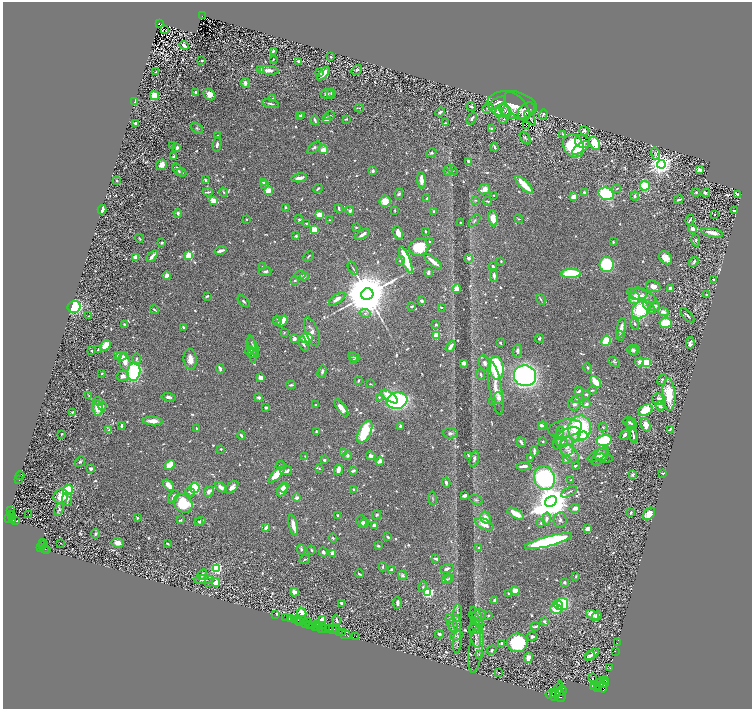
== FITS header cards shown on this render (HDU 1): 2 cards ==
NAXIS1  =                 1499
NAXIS2  =                 1413

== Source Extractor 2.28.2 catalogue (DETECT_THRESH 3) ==
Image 1499 x 1413 px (HDU 1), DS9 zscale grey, zoomed out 1/2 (1 PNG px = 2 x 2 image px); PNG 754 x 711 px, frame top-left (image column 2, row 1413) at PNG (3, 2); each listed source drawn as its Kron ellipse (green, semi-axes under 4 px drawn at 4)
Background 0.265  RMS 0.0084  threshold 0.0251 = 3 sigma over >= 5 px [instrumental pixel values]
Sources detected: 1044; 87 cannot appear on this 1/2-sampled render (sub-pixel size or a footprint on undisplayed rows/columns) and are neither listed nor drawn; of the other 957, the 500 brightest by FLUX_AUTO listed and drawn (457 fainter detections omitted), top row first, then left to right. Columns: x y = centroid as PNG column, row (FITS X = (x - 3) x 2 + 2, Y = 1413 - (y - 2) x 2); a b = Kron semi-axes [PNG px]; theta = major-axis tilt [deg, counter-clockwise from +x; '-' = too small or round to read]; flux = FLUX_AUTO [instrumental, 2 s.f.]
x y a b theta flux
202 16 3 2 - 11
159 24 3 2 - 12
164 29 2 1 - 2.1
184 45 5 2 - 7.6
273 52 4 3 - 3.7
331 57 2 2 - 2
273 59 3 2 - 2.3
202 60 2 2 - 1.9
298 61 3 2 - 2.7
261 70 2 2 - 24
269 70 9 4 -4 12
357 70 6 4 37 2.7
155 72 2 2 - 2.1
319 73 3 3 - 1.9
323 74 8 3 50 17
245 83 4 3 - 8.8
196 93 4 2 - 6.3
331 93 5 3 - 2.1
209 94 6 5 - 14
327 94 7 4 -2 4.1
154 96 4 4 - 34
273 98 3 2 - 3.4
135 102 4 2 - 7.2
497 103 10 3 30 6.3
271 104 9 2 -13 3.8
512 105 25 13 -8 29
471 106 5 3 - 3.1
517 106 17 8 -52 13
359 108 5 3 - 2
488 108 5 3 - 2.6
504 110 7 4 -51 5.1
526 111 10 7 45 11
440 112 5 2 - 4.1
499 112 4 4 - 33
507 112 6 4 83 3
543 114 5 3 - 3
299 115 4 3 - 2.7
302 116 3 2 - 2.6
330 116 5 3 - 2.1
530 118 8 2 -57 2.5
326 119 2 2 - 26
346 119 3 2 - 2.6
472 119 6 3 56 4.2
504 119 5 3 - 2
315 120 5 2 - 4.7
135 123 3 2 - 6.7
445 123 3 2 - 2.2
526 126 3 1 - 1.9
197 128 7 4 -38 3.4
492 129 3 3 - 4
584 131 5 3 - 4.3
563 134 4 2 - 2.1
218 136 3 2 - 2.4
525 138 7 4 -52 3.2
582 142 8 6 -23 6.5
595 143 7 5 -69 39
173 145 2 2 - 2.7
217 145 7 3 79 5.2
573 146 12 10 -62 100
495 147 4 2 - 3.8
177 148 4 3 - 5.7
314 148 8 4 40 3.2
581 148 10 4 34 8.4
323 150 4 4 - 16
431 153 5 4 - 2.6
655 154 6 3 -76 1.9
174 156 3 2 - 3.4
468 161 3 3 - 8.7
661 164 4 4 - 1600
162 165 6 5 - 14
177 169 7 3 -60 8.7
452 170 6 3 -43 2
700 170 4 3 - 10
373 171 3 3 - 4.2
448 171 5 4 - 3.6
182 172 5 3 - 2.3
299 178 8 3 10 11
117 180 2 2 - 3.6
205 180 3 2 - 5
421 180 8 3 -86 18
264 183 3 2 - 2.4
265 185 3 3 - 2.8
524 185 11 3 -45 49
645 186 5 4 - 56
318 189 5 2 - 2.7
484 189 6 5 - 11
617 189 4 3 - 2.1
268 191 3 3 - 89
208 192 5 2 - 3.2
224 192 5 3 - 2.2
696 192 4 3 - 2.2
584 193 3 3 - 6.8
706 193 4 3 - 2.3
399 194 5 4 - 3.4
606 194 8 6 -20 260
737 194 4 3 - 4.4
494 195 2 2 - 2.7
635 196 4 3 - 3.3
574 197 4 3 - 17
427 198 3 2 - 2.3
475 200 4 3 - 2.2
679 200 5 3 - 3.9
213 201 4 3 - 57
385 201 6 5 - 25
487 201 4 2 - 2.7
285 207 3 3 - 2.1
339 208 4 2 - 3.4
102 210 5 3 - 19
350 210 4 3 - 4.8
395 210 4 2 - 1.9
434 211 4 2 - 2.4
734 211 4 2 - 7.5
178 213 4 3 - 3.4
319 215 4 3 - 27
715 215 2 2 - 29
493 218 8 4 -83 21
246 219 2 2 - 1.8
299 219 4 4 - 2.8
518 219 5 2 - 2
330 220 2 2 - 1.9
475 220 7 3 46 3.2
690 220 5 2 - 2.8
306 223 3 2 - 1.9
461 223 2 2 - 4.9
356 227 3 2 - 1.8
693 229 4 3 - 9.5
314 230 4 3 - 34
425 231 2 2 - 2.7
398 233 7 4 -67 14
712 233 11 3 -13 17
363 234 8 2 35 8.9
296 236 3 3 - 3
139 238 4 2 - 2.1
696 240 6 4 -78 3.1
430 242 3 2 - 1.9
613 242 2 2 - 2.3
161 243 3 2 - 4.2
419 247 10 8 22 52
220 251 6 2 13 8.1
152 256 7 3 50 12
189 256 4 3 - 59
308 256 6 3 46 2.3
136 257 3 2 - 14
468 258 2 2 - 16
666 258 8 5 -48 13
400 260 4 4 - 3
406 260 14 4 -67 74
433 261 11 3 -38 16
501 261 3 3 - 1.9
694 262 5 2 - 3
607 264 8 7 - 110
493 266 4 3 - 6.6
262 267 3 3 - 2
353 268 7 2 -59 2.3
265 271 6 3 5 3.9
428 272 4 3 - 4.9
571 273 10 5 2 78
300 275 5 3 - 1.8
494 275 6 3 -88 7.2
167 276 4 3 - 12
304 276 4 4 - 6.1
714 280 4 2 - 1.8
295 281 4 3 - 2.1
653 286 7 5 -18 12
670 288 3 2 - 11
456 289 4 3 - 14
367 294 6 5 - 15000
638 294 9 6 1 7.8
707 295 2 2 - 9.3
207 296 4 2 - 2.3
642 296 16 5 -21 14
634 298 6 5 - 22
337 299 10 4 36 11
541 299 6 3 -61 2.6
244 301 7 3 -43 3.1
422 301 3 3 - 5.1
412 306 3 2 - 2.5
655 306 5 4 - 8.1
74 307 6 6 - 140
441 307 2 2 - 2
649 307 8 4 -50 6.5
154 310 4 2 - 2.7
640 310 9 7 44 100
664 312 5 4 - 8.5
365 313 5 4 - 4
687 315 9 2 -45 3.3
89 316 4 2 - 2.4
277 321 5 3 - 2.9
282 321 6 3 52 18
666 323 6 5 - 48
125 324 2 2 - 14
436 324 4 3 - 2.3
635 324 6 4 -76 3.6
183 327 3 2 - 3.5
621 328 10 3 78 10
284 332 3 3 - 1.9
312 332 15 6 -69 10
436 335 3 3 - 34
620 336 5 3 - 2.2
307 338 6 5 - 36
539 338 4 3 - 2.6
294 339 3 3 - 8.8
606 341 5 4 - 49
500 343 2 2 - 5.5
690 343 6 3 78 9.6
303 344 8 3 -68 4.6
105 345 6 4 46 18
253 346 11 4 -68 4.2
451 346 6 3 55 11
98 349 4 2 - 1.9
252 349 14 4 -82 5.6
249 350 4 2 - 2.5
633 350 7 5 7 4.5
92 351 3 2 - 3.5
517 351 7 4 86 4.5
634 351 4 3 - 2.1
252 353 5 2 - 2.1
118 355 3 2 - 4.5
121 356 5 4 - 12
354 357 5 3 - 2.8
136 359 5 3 - 2.8
190 359 10 6 -84 15
353 359 2 2 - 2.4
125 361 9 5 -78 19
614 362 6 4 -31 2.3
639 362 4 4 - 8.4
464 363 4 4 - 5
485 363 8 6 -70 6.8
646 363 4 4 - 58
496 368 12 7 -82 160
588 368 5 4 - 3.2
220 369 5 2 - 7.6
134 372 9 6 81 200
322 372 6 3 74 3.7
102 374 3 3 - 2
481 375 5 3 - 2.9
123 376 6 5 - 8.5
525 376 11 10 - 710
261 378 4 3 - 12
358 380 3 2 - 2.7
662 380 6 4 58 2.5
595 382 6 3 -52 46
370 384 3 2 - 1.8
291 385 5 3 - 3.8
496 388 27 6 -80 21
592 390 4 3 - 2
579 391 4 2 - 6
586 394 4 3 - 2.4
669 394 16 6 -87 57
89 396 4 2 - 2.1
390 396 10 4 -38 36
168 397 7 3 -7 5.7
379 397 4 4 - 2.4
259 398 4 4 - 3.6
499 398 6 4 -68 8.5
577 399 5 3 - 2.2
659 399 7 5 -8 8.3
98 401 5 4 - 2.1
397 401 10 8 9 300
492 402 3 3 - 2.1
574 404 7 6 - 5.7
586 404 4 3 - 8.8
316 405 2 2 - 4.5
102 406 4 4 - 5.9
660 406 5 4 - 6.8
266 407 3 2 - 5.8
98 408 8 5 -81 26
341 408 10 4 -53 14
646 410 7 5 27 46
72 412 3 3 - 1.9
153 421 10 4 -4 17
630 422 7 4 -13 3.4
631 424 6 4 -4 3.1
121 425 3 2 - 5.1
541 425 4 3 - 3.5
646 425 7 4 -71 17
400 426 4 2 - 3.4
543 426 5 2 - 2.9
603 427 4 3 - 2.2
197 428 3 2 - 2.2
565 428 17 9 10 20
580 428 13 11 76 180
670 429 4 2 - 2.1
109 430 3 3 - 2.2
632 430 13 3 -80 6
316 431 3 2 - 3.2
365 432 12 6 64 99
450 433 7 5 -3 4.7
62 434 3 2 - 2.6
625 434 6 3 49 5.3
241 435 4 2 - 4.5
560 435 4 3 - 2.7
583 436 4 4 - 17
634 436 7 3 -76 3.5
568 437 14 8 29 20
558 438 12 3 76 3.7
604 440 7 5 15 140
543 441 3 2 - 1.9
521 442 5 2 - 6.1
562 442 6 5 - 5.1
567 447 9 7 83 9.1
221 449 2 2 - 2.2
534 451 5 2 - 4.9
344 453 4 3 - 8.7
570 453 11 6 -48 11
347 455 4 4 - 4.5
468 455 3 2 - 2.2
597 455 10 5 29 6.5
305 456 3 2 - 1.8
371 456 5 3 - 8.9
600 456 11 5 49 7.9
530 457 2 2 - 1.8
604 458 9 3 -7 2.1
474 459 8 4 75 4.9
566 459 4 3 - 3.9
324 460 3 3 - 3.6
380 461 4 3 - 8.2
80 462 6 3 51 3.1
170 465 6 4 46 29
280 465 5 3 - 2.1
523 466 7 2 5 8.2
575 466 3 2 - 2
319 468 3 2 - 2.1
91 469 3 2 - 7.6
338 470 6 3 72 13
286 471 6 4 13 7.4
353 471 4 2 - 3.9
663 473 3 2 - 1.8
277 474 10 4 46 33
633 475 4 4 - 3.2
20 476 4 1 - 24
544 478 12 10 -70 240
19 480 3 2 - 240
571 480 2 2 - 3.7
446 482 5 3 - 3.6
169 485 6 3 -49 17
221 487 6 3 -34 8.9
232 487 8 4 43 8.9
284 487 5 4 - 9.2
195 488 5 5 - 130
354 489 3 3 - 3.9
68 490 5 4 - 76
282 490 7 4 62 15
190 492 5 3 - 4.5
209 492 5 3 - 10
569 492 9 2 29 2.8
465 495 4 2 - 7.6
61 497 7 7 - 29
173 497 7 3 62 5.1
297 498 4 4 - 5.2
433 498 7 3 -80 2.3
67 499 6 5 - 7.1
476 500 6 4 -19 3.1
551 501 6 5 - 5700
183 503 10 8 -41 77
575 508 5 3 - 11
59 509 7 4 65 3.9
10 510 2 2 - 7.1
631 513 2 2 - 3
11 514 3 2 - 120
28 514 2 1 - 14
516 514 9 4 -30 26
649 514 7 5 46 20
338 515 3 3 - 2.2
377 515 5 4 - 3
12 516 3 2 - 160
8 518 4 2 - 360
137 518 3 2 - 3.5
486 518 6 4 -63 20
547 519 6 4 80 7.8
13 520 3 2 - 100
181 520 3 2 - 3.3
560 520 8 6 83 6.3
15 521 3 2 - 99
200 521 5 3 - 4.5
198 522 2 2 - 1.8
362 522 6 5 - 9.3
364 523 4 4 - 5.7
541 523 4 3 - 4.1
484 524 10 5 -24 20
293 525 11 3 -77 19
375 526 4 4 - 14
266 528 3 2 - 8.1
587 529 3 3 - 12
95 534 5 3 - 2.6
388 537 3 2 - 4
333 538 4 3 - 2
548 541 24 5 15 370
43 543 5 3 - 170
61 543 2 1 - 8.5
118 543 6 4 -7 12
168 544 3 2 - 1.8
42 546 2 1 - 56
378 546 3 2 - 3
40 547 3 2 - 260
479 548 4 3 - 3.7
45 549 4 2 - 140
301 549 5 3 - 2.9
47 550 4 2 - 85
311 550 4 3 - 2.5
323 552 4 3 - 4.8
333 553 3 3 - 14
305 559 5 3 - 2.1
435 559 4 2 - 4.5
383 567 5 2 - 2.4
216 568 3 3 - 320
447 569 7 4 19 5
391 570 4 3 - 6.1
359 574 4 2 - 2.5
202 575 6 3 62 4.9
402 575 5 4 - 5
576 577 3 3 - 1.9
449 578 5 3 - 1.8
447 579 5 3 - 2.1
204 580 10 3 2 8.4
209 582 2 1 - 3.7
216 582 4 2 - 41
564 582 3 2 - 2.7
423 586 5 3 - 2.8
515 591 4 4 - 25
294 592 4 3 - 9.4
428 592 3 3 - 270
508 593 3 3 - 2.1
494 600 3 3 - 3.8
341 603 2 2 - 5.8
397 603 6 3 88 5.2
562 604 6 6 - 77
558 605 5 3 - 32
556 609 6 5 - 42
302 612 5 4 - 19
457 613 8 2 85 2.6
276 614 4 2 - 3.3
476 614 8 4 -55 3.2
479 615 6 6 - 4.3
593 615 7 4 -25 17
488 616 3 3 - 1.8
597 616 5 3 - 3.5
286 618 2 1 - 4.7
290 619 3 2 - 44
449 619 4 3 - 2.8
476 619 9 4 -46 3.4
294 620 3 2 - 140
298 620 3 1 - 13
322 620 3 3 - 13
336 620 5 2 - 3
300 621 3 1 - 20
307 622 3 2 - 160
544 622 3 2 - 5.3
457 623 8 3 -85 3.4
305 624 2 1 - 9.1
309 624 3 1 - 140
475 624 7 3 -79 2.3
316 625 2 2 - 120
323 625 2 2 - 230
316 626 3 1 - 87
317 626 2 2 - 72
319 626 3 2 - 28
453 626 7 4 -64 5.3
535 626 5 2 - 4.1
322 628 3 2 - 100
325 628 3 1 - 97
329 628 3 3 - 390
337 629 3 1 - 15
475 629 7 5 -13 2.4
332 630 3 2 - 170
339 632 2 2 - 160
342 633 2 1 - 230
345 634 6 3 -24 220
439 634 4 3 - 3.6
475 634 14 5 -79 7.3
356 636 3 1 - 37
457 636 7 4 17 2.5
532 636 5 3 - 4
457 642 12 3 86 3.3
617 642 2 1 - 8.7
517 643 10 9 - 84
502 644 3 3 - 5.6
476 649 24 7 82 12
492 650 5 3 - 3.1
615 651 2 1 - 45
479 654 3 3 - 2.5
592 654 8 3 33 7.6
590 656 5 3 - 4
528 658 5 4 - 13
610 668 2 1 - 7.4
498 672 2 1 - 2.7
593 678 2 1 - 2.4
604 680 4 2 - 240
600 683 7 3 57 1200
603 683 5 3 - 1200
593 686 3 2 - 1300
596 686 4 3 - 2200
603 687 6 3 -83 1100
598 688 2 2 - 830
562 690 5 3 - 530
557 691 10 2 67 1600
560 691 2 2 - 400
551 694 5 2 - 1700
553 695 3 2 - 870
560 696 6 5 - 1200
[457 fainter detections neither listed nor drawn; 87 sub-pixel or undisplayed-footprint detections neither listed nor drawn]